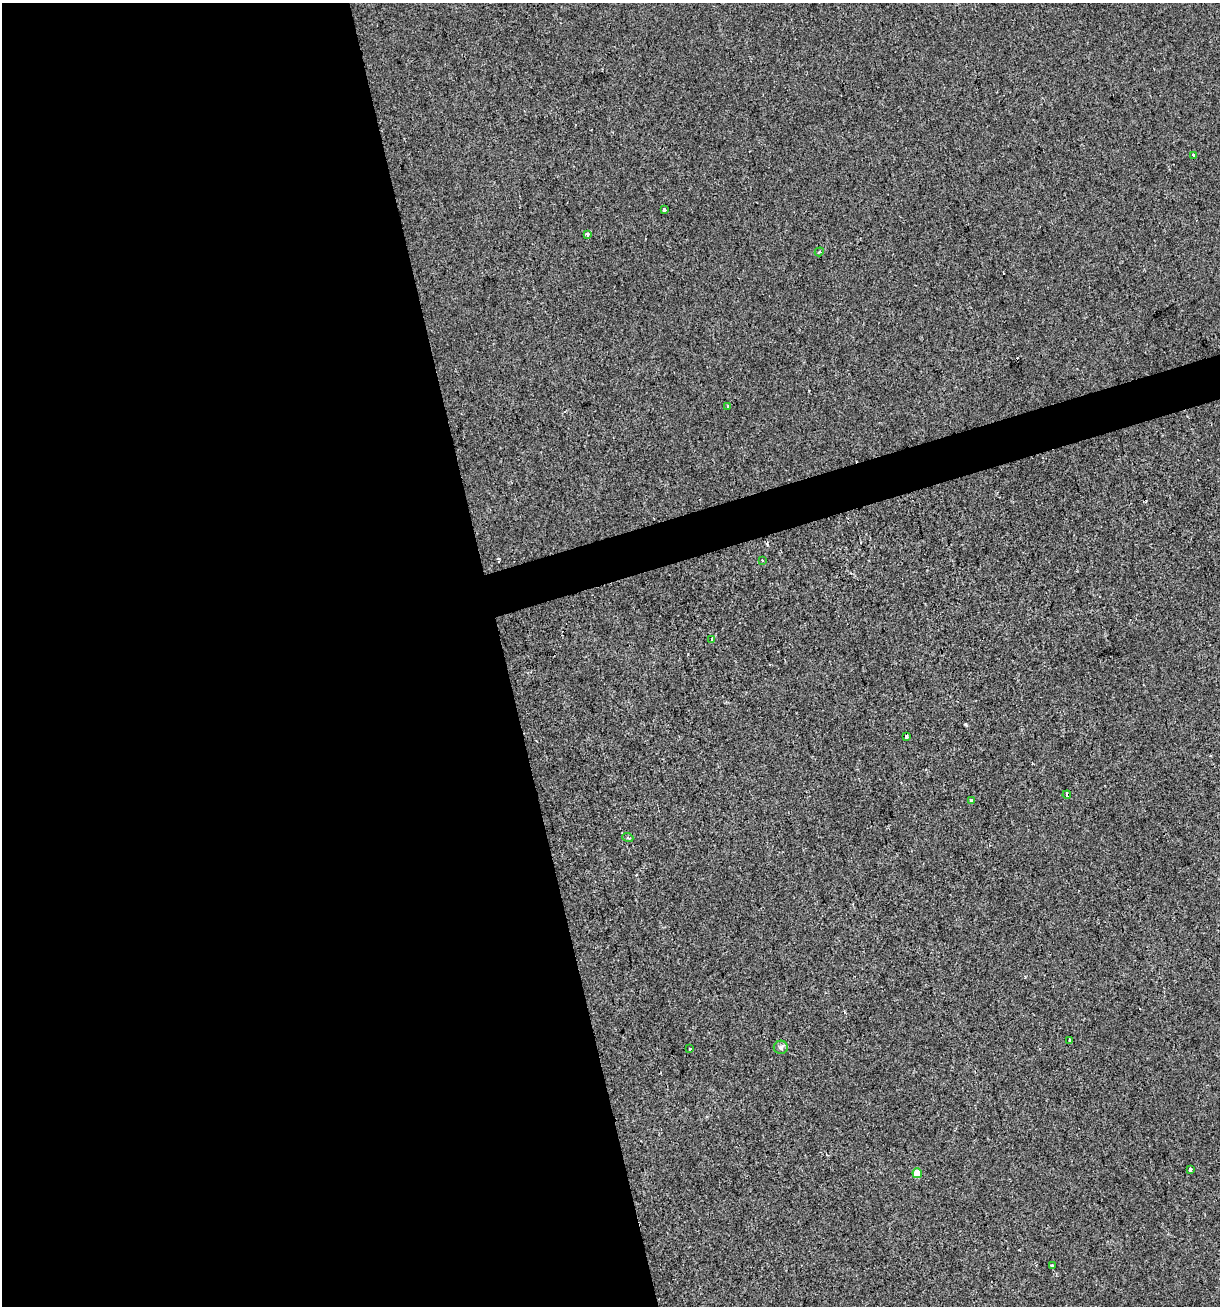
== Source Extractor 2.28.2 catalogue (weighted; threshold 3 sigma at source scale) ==
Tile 9 of 4 x 4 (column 1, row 3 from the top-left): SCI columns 51-1268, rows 1305-2608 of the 5022 x 5216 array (HDU 1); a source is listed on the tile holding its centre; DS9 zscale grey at full resolution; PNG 1222 x 1308 px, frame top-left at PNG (2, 3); each listed source drawn as its Kron ellipse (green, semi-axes under 4 px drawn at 4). Shown black and unused: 43% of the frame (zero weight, under 2 of 3 exposures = <1% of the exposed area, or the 3 px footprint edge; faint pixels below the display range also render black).
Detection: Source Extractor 2.28.2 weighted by HDU 2 'WHT'; one run over the whole footprint, this tile lists its part. Background 5.62e-04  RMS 0.0042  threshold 0.0189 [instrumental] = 3 sigma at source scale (4.5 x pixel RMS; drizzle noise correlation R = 1.50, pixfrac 1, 0.0396/0.0396 arcsec/px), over >= 5 px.
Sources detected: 18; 1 cosmic-ray / hot-pixel residue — neither listed nor drawn; the other 17 listed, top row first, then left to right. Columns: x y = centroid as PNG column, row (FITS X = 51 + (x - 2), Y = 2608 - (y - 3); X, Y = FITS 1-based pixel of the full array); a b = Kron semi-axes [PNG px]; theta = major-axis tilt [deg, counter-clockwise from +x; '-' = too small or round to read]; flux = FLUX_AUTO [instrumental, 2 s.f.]
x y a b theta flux
1193 155 4 3 - 1
664 210 4 3 - 5.4
587 234 4 4 - 1.4
819 252 4 3 - 0.44
728 406 3 3 - 0.54
762 560 3 2 - 0.41
712 639 3 3 - 2
906 737 4 3 - 2.1
1067 795 4 3 - 3.1
972 800 4 3 - 1.3
628 838 5 3 - 0.5
1070 1040 4 3 - 1.1
781 1047 7 6 - 1.2
690 1048 3 2 - 0.67
1190 1169 3 3 - 1.4
917 1173 5 5 - 6
1052 1266 4 3 - 0.54